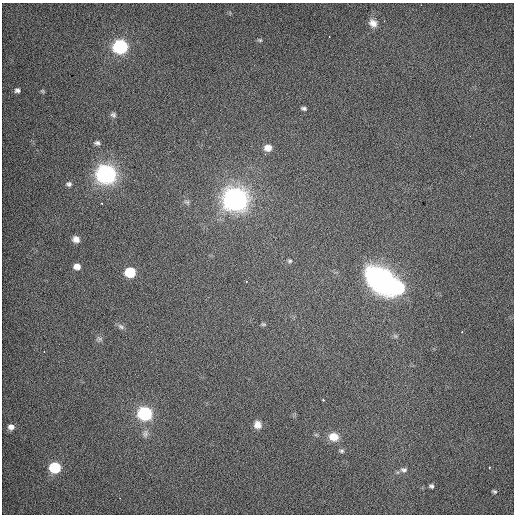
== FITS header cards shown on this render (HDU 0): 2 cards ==
NAXIS1  =                  512 / Axis length
NAXIS2  =                  512 / Axis length

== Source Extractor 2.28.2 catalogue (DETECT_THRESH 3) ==
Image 512 x 512 px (HDU 0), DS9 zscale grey, 1 PNG px = 1 image px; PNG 516 x 516 px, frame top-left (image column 1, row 512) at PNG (2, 3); no overlay
Background 511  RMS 2.9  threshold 8.58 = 3 sigma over >= 5 px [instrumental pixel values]
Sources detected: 38; all 38 listed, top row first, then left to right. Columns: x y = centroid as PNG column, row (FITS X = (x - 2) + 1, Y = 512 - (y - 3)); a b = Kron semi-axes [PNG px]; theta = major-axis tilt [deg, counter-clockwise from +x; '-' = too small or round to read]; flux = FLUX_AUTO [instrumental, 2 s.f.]
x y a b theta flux
230 13 7 4 -73 310
373 23 9 7 -39 1100
329 37 2 2 - 130
260 40 7 5 -3 420
120 47 8 7 - 60000
17 90 5 4 - 500
42 91 5 5 - 230
304 108 7 4 -11 420
113 115 8 6 -30 490
97 143 8 6 -11 530
268 148 9 8 - 1400
106 174 8 7 - 160000
69 184 8 7 - 560
235 199 9 9 - 260000
187 202 8 5 -19 430
102 203 2 2 - 120
76 239 9 8 - 1200
290 261 6 5 - 340
77 267 8 7 - 1500
130 272 7 6 - 13000
380 280 30 21 -43 33000
398 287 8 8 - 32000
263 324 6 4 -17 260
121 327 10 7 -33 670
99 339 9 8 - 630
44 352 4 2 - 110
323 400 3 3 - 300
145 414 8 7 - 53000
258 425 9 8 - 1300
11 427 8 7 - 1000
145 434 12 8 81 890
334 437 10 9 - 2500
342 451 7 6 - 370
55 468 7 6 - 21000
404 470 10 7 -9 780
431 486 5 4 - 430
495 492 4 3 - 220
120 498 2 2 - 100